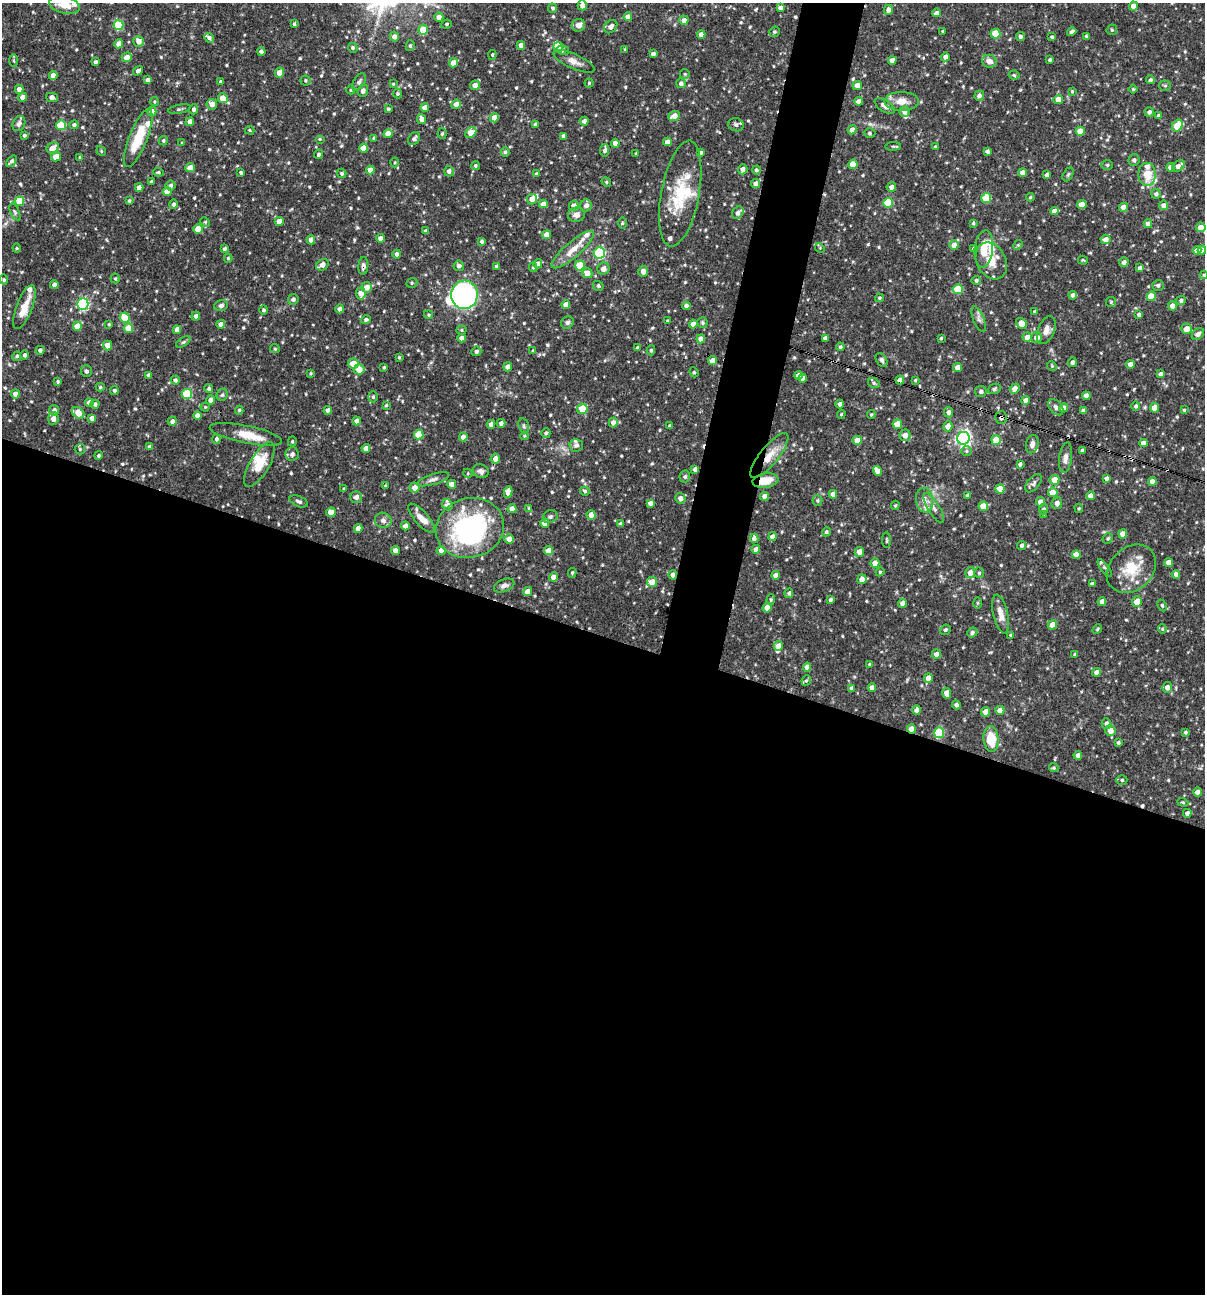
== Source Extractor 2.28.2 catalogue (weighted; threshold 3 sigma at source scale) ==
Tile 14 of 4 x 4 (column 2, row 4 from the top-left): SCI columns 1453-2655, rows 1-1292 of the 5187 x 5168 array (HDU 1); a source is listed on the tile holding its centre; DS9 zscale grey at full resolution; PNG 1207 x 1296 px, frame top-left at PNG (2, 3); each listed source drawn as its Kron ellipse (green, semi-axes under 4 px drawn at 4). Shown black and unused: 54% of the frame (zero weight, under 3 of 4 exposures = <1% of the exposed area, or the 3 px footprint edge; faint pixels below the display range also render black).
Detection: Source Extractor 2.28.2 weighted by HDU 2 'WHT'; one run over the whole footprint, this tile lists its part. Background 0.0862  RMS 0.0039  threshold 0.0174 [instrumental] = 3 sigma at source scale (4.5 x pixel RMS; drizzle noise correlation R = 1.50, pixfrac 1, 0.05/0.05 arcsec/px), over >= 5 px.
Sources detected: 676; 2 inside a brighter object's white glare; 5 cosmic-ray / hot-pixel residue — neither listed nor drawn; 29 inside a brighter listed object's ellipse — not listed separately; of the other 640, all 500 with FLUX_AUTO >= 0.426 (the completeness limit of this list) listed and drawn (140 fainter detections not listed), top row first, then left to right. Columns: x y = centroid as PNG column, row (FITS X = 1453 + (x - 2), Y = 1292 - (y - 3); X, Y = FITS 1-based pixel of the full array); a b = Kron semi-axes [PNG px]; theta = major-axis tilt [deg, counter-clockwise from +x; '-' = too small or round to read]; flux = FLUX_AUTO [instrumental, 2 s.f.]
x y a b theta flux
65 5 16 8 -12 4.6
582 5 5 4 - 2
1133 6 4 4 - 3
553 8 5 4 - 0.75
780 8 4 4 - 1.4
888 10 5 4 - 1.8
936 13 4 4 - 1.9
439 17 4 4 - 2.7
628 17 4 4 - 2.9
684 20 5 4 - 2.4
294 24 3 3 - 0.55
446 24 5 4 - 0.55
118 25 5 5 - 14
579 25 7 6 - 3.2
611 27 7 5 46 1.7
423 30 5 4 - 6.9
1112 30 5 5 - 0.58
943 31 4 3 - 0.46
774 32 5 5 - 0.66
1072 32 5 3 - 1.1
701 34 4 4 - 2.1
995 34 5 5 - 8.2
1086 36 4 4 - 0.55
394 37 5 4 - 1.9
1020 37 4 4 - 0.99
1052 37 4 3 - 0.57
209 38 5 4 - 1.1
139 41 5 5 - 2.8
119 44 4 4 - 2.6
521 45 4 4 - 2
410 46 5 4 - 0.6
558 47 5 5 - 4.7
353 48 5 4 - 0.79
563 50 6 4 -12 0.87
625 50 4 3 - 0.47
261 52 4 3 - 1.1
653 54 4 4 - 1.4
492 55 5 4 - 0.55
127 57 5 4 - 3
945 57 4 4 - 1.8
892 60 4 4 - 2.5
1050 60 3 3 - 0.63
14 61 6 4 -90 0.53
574 61 22 7 -24 2.8
989 61 7 6 - 2.7
95 62 4 3 - 0.95
453 63 5 4 - 3.1
138 71 5 4 - 1.3
279 73 5 4 - 3.5
685 74 5 5 - 0.52
53 75 4 4 - 2.8
1014 75 5 4 - 0.57
148 80 4 4 - 1.3
305 80 5 5 - 0.56
1150 80 4 4 - 0.83
220 82 4 4 - 0.52
359 82 10 5 58 1.3
589 83 4 4 - 0.51
681 83 5 4 - 1.2
393 84 4 4 - 0.44
475 85 5 4 - 2.7
857 86 5 4 - 3.1
1165 86 5 5 - 0.59
19 89 4 4 - 2.7
1133 89 4 4 - 0.43
351 90 4 4 - 0.57
363 91 6 5 - 1.4
1072 91 4 3 - 0.43
398 94 4 4 - 0.56
979 96 5 4 - 1.5
22 97 4 4 - 2.5
52 97 6 4 -13 2.1
223 98 5 4 - 8.1
1058 99 5 4 - 3.6
859 101 4 4 - 1.6
901 101 17 9 0 4.4
154 102 4 4 - 0.48
212 104 5 5 - 2.7
456 104 5 4 - 2.9
885 106 11 5 -34 2.2
425 108 4 4 - 2.6
179 109 11 4 11 0.85
193 109 5 4 - 1.1
388 109 3 3 - 0.61
152 111 4 4 - 3.4
904 111 5 5 - 1.8
1149 112 5 4 - 1.2
674 116 6 5 - 3.4
1159 116 4 4 - 0.87
494 117 5 4 - 2.7
422 119 5 4 - 2.8
584 121 4 4 - 1.2
190 122 4 4 - 3.4
19 124 8 6 64 1.4
536 124 4 3 - 1.2
61 125 5 5 - 16
74 125 4 4 - 1
736 125 8 6 -18 1.2
1177 126 6 5 - 9.5
250 130 5 4 - 0.47
852 130 4 4 - 2.3
1080 131 4 4 - 4.4
471 132 6 4 49 5.2
870 133 6 4 -1 0.62
388 134 4 4 - 4.3
442 134 5 4 - 0.68
24 135 3 3 - 0.74
563 136 4 4 - 2
138 138 31 9 68 14
374 138 4 3 - 0.7
320 139 5 4 - 0.45
414 139 7 5 53 1.3
163 141 5 4 - 0.74
667 142 4 4 - 3
182 143 4 3 - 0.45
615 143 4 4 - 2.8
893 146 8 4 1 0.52
935 147 3 3 - 0.59
53 148 6 5 - 3.2
363 148 4 4 - 3.2
605 150 6 4 81 1.3
101 151 5 4 - 0.48
987 151 4 4 - 0.93
505 152 5 4 - 0.67
636 153 4 3 - 0.45
700 153 4 4 - 1.1
319 154 5 4 - 0.9
56 157 5 4 - 4.4
80 157 4 3 - 0.58
1134 160 6 5 - 1.1
11 161 6 4 52 1.1
395 162 5 4 - 0.44
853 164 5 4 - 6.7
1107 165 6 5 - 0.64
475 166 4 4 - 0.66
1178 166 7 5 39 1.9
1171 167 4 4 - 2.6
190 168 4 4 - 2.8
743 169 5 4 - 1.7
370 170 4 4 - 2.8
756 170 4 4 - 0.79
449 171 5 5 - 1.2
158 172 5 4 - 0.55
241 173 4 3 - 0.64
342 173 5 4 - 0.77
1023 173 4 4 - 2.6
536 174 4 4 - 0.51
1068 174 7 4 63 0.63
1147 174 11 9 -85 5.9
1047 175 4 4 - 1.5
151 182 4 3 - 1.1
606 182 5 4 - 0.53
756 184 4 4 - 2.3
171 185 5 5 - 1
139 187 4 4 - 2.5
891 187 4 4 - 1.6
167 191 4 4 - 3.6
680 194 54 19 79 18
1156 194 5 5 - 1
1030 197 4 4 - 0.45
986 198 5 5 - 14
532 199 5 5 - 3.3
19 201 5 4 - 9.3
129 201 4 3 - 0.59
888 203 5 5 - 16
173 204 5 4 - 0.92
543 204 4 4 - 2.6
1082 204 4 4 - 5.4
586 205 6 5 - 2.1
1164 205 5 4 - 2.3
574 206 5 5 - 3.3
1123 207 4 4 - 2.9
1054 211 4 4 - 2.6
15 212 9 4 -66 0.78
738 213 7 5 52 1.7
576 215 8 7 - 2.2
279 221 4 4 - 3.3
205 222 5 4 - 0.46
622 223 6 4 89 0.45
973 223 4 4 - 0.54
1148 224 4 4 - 2
1201 227 4 4 - 3.3
198 229 5 4 - 5
426 231 4 3 - 0.88
547 235 4 4 - 3.2
380 238 4 4 - 2.1
1106 239 5 4 - 2.6
311 240 4 4 - 2.7
481 241 4 4 - 0.75
954 245 5 4 - 2.8
1018 245 5 4 - 0.49
17 248 4 4 - 0.45
820 248 5 4 - 0.45
973 248 4 3 - 0.43
224 249 4 3 - 0.87
984 249 19 9 84 7.1
573 250 27 7 41 5.6
1197 250 4 4 - 3
1202 250 4 4 - 2.4
599 253 5 5 - 45
397 254 4 4 - 1.2
228 258 4 4 - 0.56
1083 260 5 3 - 0.44
991 261 19 14 -62 5.6
1124 262 5 4 - 1.6
538 264 5 4 - 1.5
322 265 7 5 35 2.4
580 265 5 5 - 11
363 266 9 5 85 1.3
459 266 5 5 - 1.5
497 266 4 3 - 1.1
533 267 5 4 - 0.55
1140 268 4 4 - 1.3
603 269 6 6 - 1.8
643 271 5 5 - 1.8
587 273 5 5 - 3.6
1204 275 4 3 - 0.44
115 279 5 4 - 0.55
4 280 5 4 - 0.63
976 280 4 4 - 0.87
412 283 6 4 21 0.59
54 285 4 4 - 1.8
1158 285 6 5 - 0.98
598 286 5 4 - 0.71
367 287 5 5 - 2.8
958 289 5 5 - 13
361 293 6 5 - 3.1
464 295 14 13 - 95
1073 295 4 4 - 1.2
1151 296 5 4 - 6.8
880 298 4 4 - 0.59
293 299 5 5 - 1.1
1181 300 5 4 - 0.94
1111 302 5 5 - 0.52
83 304 6 5 - 44
221 305 7 5 23 1.1
566 305 4 4 - 3.2
686 306 4 4 - 1.3
1172 306 4 4 - 2.6
24 307 23 8 69 5.5
340 309 4 4 - 2.2
264 310 5 4 - 0.68
1035 312 3 3 - 0.77
1139 314 4 3 - 1.1
428 315 4 4 - 0.5
196 316 4 4 - 1.4
125 318 5 5 - 8
979 319 13 5 -68 1.5
366 320 5 4 - 0.75
667 321 3 3 - 0.55
567 322 6 6 - 0.92
702 323 5 5 - 0.6
1022 323 6 5 - 4.3
109 324 3 3 - 0.46
221 324 4 4 - 1.8
693 324 4 4 - 2.3
77 326 4 4 - 5.8
128 328 5 4 - 5.6
1186 329 5 5 - 3.9
177 330 4 4 - 2.8
461 330 5 4 - 0.48
1046 330 15 8 68 2.9
1198 334 7 5 40 1.9
1027 337 4 4 - 2.4
462 338 4 4 - 2.3
825 338 4 4 - 1.3
941 338 3 3 - 0.47
1036 338 5 5 - 2.9
701 339 4 4 - 2.6
183 342 8 4 35 0.63
107 346 5 4 - 2.8
840 347 4 3 - 0.66
638 348 4 4 - 0.85
275 349 5 4 - 0.45
40 350 4 4 - 1.1
651 350 5 4 - 0.72
476 351 5 4 - 1
533 351 4 4 - 0.63
25 355 4 4 - 1.1
17 356 5 4 - 0.8
399 357 3 3 - 0.48
882 360 7 5 -58 1.1
713 361 4 4 - 2.9
1072 362 5 4 - 0.85
353 364 5 5 - 5.1
1130 364 4 4 - 2.3
1052 366 5 4 - 0.45
384 367 3 3 - 0.46
508 367 4 4 - 2.4
958 368 4 4 - 2.8
359 369 5 5 - 5.8
86 371 6 5 - 0.85
694 372 5 4 - 0.47
310 373 4 3 - 0.43
1161 374 4 4 - 1.7
148 375 3 3 - 0.63
798 375 4 4 - 2.8
803 378 4 4 - 2.6
175 380 4 4 - 0.91
900 380 4 4 - 2.6
915 380 3 3 - 0.49
58 382 3 3 - 0.57
874 383 6 5 - 0.69
100 387 4 4 - 0.54
209 389 4 4 - 0.87
994 389 6 5 - 0.66
1015 389 5 4 - 3
114 391 4 4 - 0.57
981 391 6 5 - 1.4
15 394 4 4 - 2
187 394 5 5 - 21
222 395 6 5 - 0.8
1086 396 4 4 - 2.5
373 397 5 4 - 0.65
211 400 4 4 - 2
1026 400 4 4 - 2.3
89 402 4 4 - 2.9
95 404 4 4 - 0.99
840 404 4 4 - 1.4
386 405 4 3 - 0.51
1136 406 5 4 - 0.83
205 407 4 4 - 0.44
1056 407 9 6 -49 1.3
1063 408 4 4 - 3
1154 408 5 4 - 3.8
582 409 5 5 - 8.4
54 410 5 5 - 1.5
239 410 4 4 - 0.64
328 410 4 4 - 1.7
1184 410 3 3 - 0.5
1084 411 4 4 - 1.5
948 412 5 4 - 1.4
78 413 7 5 -37 5
841 414 5 4 - 0.48
871 415 4 4 - 0.5
197 416 4 4 - 2.5
1001 417 6 6 - 1.4
92 418 4 4 - 1.9
53 419 6 5 - 2.2
172 421 4 4 - 1.4
357 421 4 4 - 2
501 423 4 4 - 1.3
613 423 5 4 - 2.1
491 424 4 4 - 1.8
897 424 5 4 - 6.2
524 426 8 5 -73 0.73
670 426 4 3 - 1
948 426 5 4 - 2.7
546 433 5 4 - 0.82
246 434 37 8 -11 7
419 435 5 5 - 11
905 435 6 5 - 2.4
524 436 4 3 - 0.43
463 437 4 4 - 2.1
963 438 6 6 - 110
216 439 5 4 - 0.9
857 440 4 4 - 4.2
996 440 5 4 - 6.6
292 441 5 4 - 0.51
1143 443 4 4 - 2.3
1032 444 9 6 76 1.4
576 445 7 6 - 1.1
150 447 4 4 - 1.8
366 448 4 4 - 2.5
80 449 5 5 - 0.64
1083 450 4 3 - 1
966 451 5 5 - 0.67
292 454 7 6 - 1.6
99 455 4 4 - 0.65
769 455 28 9 51 6.5
1065 458 15 6 82 2.1
495 459 5 4 - 2.6
1020 464 4 3 - 0.98
259 465 25 10 59 8
695 469 4 4 - 1.5
481 471 8 6 -20 1.5
877 471 5 4 - 2.9
468 473 5 4 - 0.43
685 477 6 5 - 0.81
1106 478 4 4 - 1.2
433 479 17 5 17 1.6
1054 480 5 5 - 5.9
765 481 13 7 10 7.1
1152 481 4 4 - 2.4
1033 483 11 6 51 1.2
452 484 4 4 - 2.6
385 486 4 4 - 0.51
414 488 5 5 - 2.5
344 489 3 3 - 0.44
1000 489 4 4 - 4.7
585 491 5 4 - 0.76
508 492 6 4 79 3.2
1053 492 5 4 - 7.3
833 494 4 4 - 2.2
967 495 4 3 - 0.75
765 496 4 4 - 2.2
1091 496 4 4 - 2.6
356 497 6 5 - 1.8
680 498 5 5 - 1.8
817 500 5 5 - 0.65
925 500 12 8 -83 2.6
299 501 9 5 -22 0.97
1040 502 4 4 - 2.5
650 503 4 4 - 1.8
1057 503 6 5 - 1.6
448 505 6 5 - 1.5
895 505 4 3 - 0.5
983 506 5 4 - 7.3
529 508 3 3 - 0.46
934 508 17 6 -58 2.1
1079 508 5 4 - 0.48
512 509 4 4 - 3.1
1043 509 5 4 - 0.94
331 512 5 4 - 3.6
591 515 4 4 - 3.2
1044 515 3 3 - 0.6
550 517 7 6 - 0.94
422 518 18 6 -49 4.1
383 520 8 7 - 1.6
545 523 4 4 - 3.1
621 524 4 4 - 0.96
405 526 4 4 - 2.1
358 528 4 4 - 2.8
470 528 34 29 17 60
826 532 4 4 - 0.78
1123 534 4 4 - 3.5
773 537 4 4 - 2.4
754 538 4 4 - 1.3
1108 538 5 4 - 0.65
509 539 5 4 - 3.3
886 540 8 3 89 0.48
1022 546 4 4 - 1
756 549 4 4 - 1.7
395 550 4 4 - 2.5
441 550 4 4 - 2.5
549 551 4 4 - 4.7
859 552 5 4 - 2.8
1076 555 4 4 - 3.4
875 563 5 4 - 3.4
1168 563 4 4 - 2.8
1105 568 10 4 -54 0.83
1131 569 27 21 42 12
880 572 4 4 - 0.44
970 572 5 5 - 2.9
572 573 4 3 - 0.55
979 573 5 4 - 0.59
1176 574 4 4 - 1.7
673 575 4 4 - 2.5
776 575 4 4 - 2
553 577 4 4 - 2.3
862 579 5 4 - 2.8
652 582 5 5 - 4.5
1092 584 4 4 - 1.1
504 586 11 6 23 1.5
528 591 5 4 - 2.8
789 593 5 4 - 0.87
771 600 5 4 - 0.51
830 600 4 3 - 0.73
1102 602 4 4 - 2.7
1137 602 5 5 - 4.9
903 603 4 4 - 1.9
977 603 6 4 -90 0.46
1162 605 6 4 -62 0.54
767 608 4 4 - 4.3
1001 614 20 7 -77 3.6
1052 625 5 4 - 3
1097 629 5 4 - 0.47
1162 629 4 4 - 0.46
945 630 5 5 - 0.73
972 632 5 4 - 1.1
1010 635 3 3 - 0.44
778 646 5 4 - 2.8
936 654 5 4 - 2.4
1075 654 3 3 - 0.63
870 664 4 3 - 0.75
807 667 4 4 - 2.6
1097 672 4 4 - 2.4
928 678 5 4 - 3.4
806 680 5 4 - 0.63
1167 687 5 4 - 2.4
852 688 4 4 - 1.7
872 688 4 4 - 2
947 693 5 4 - 4
956 705 4 4 - 1.1
917 710 5 4 - 2.6
1000 710 4 4 - 3.1
986 712 4 4 - 3.8
1106 723 5 4 - 1.5
911 729 4 4 - 4.5
1110 730 5 5 - 3.3
1185 732 3 3 - 0.65
939 733 5 5 - 19
991 739 13 7 -84 9.3
1118 743 3 3 - 0.8
1078 755 4 4 - 2
1054 768 5 4 - 0.56
1122 780 5 5 - 0.75
1197 792 4 4 - 2.6
1183 802 5 4 - 0.51
1187 813 4 4 - 1.1
Overlapping masked pixels (flux is a lower limit): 9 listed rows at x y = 456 104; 138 138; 363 266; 900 380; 1001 417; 769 455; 765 481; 673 575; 911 729
Isophote crosses this tile's border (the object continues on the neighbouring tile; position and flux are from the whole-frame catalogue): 2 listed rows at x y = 65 5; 1204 275